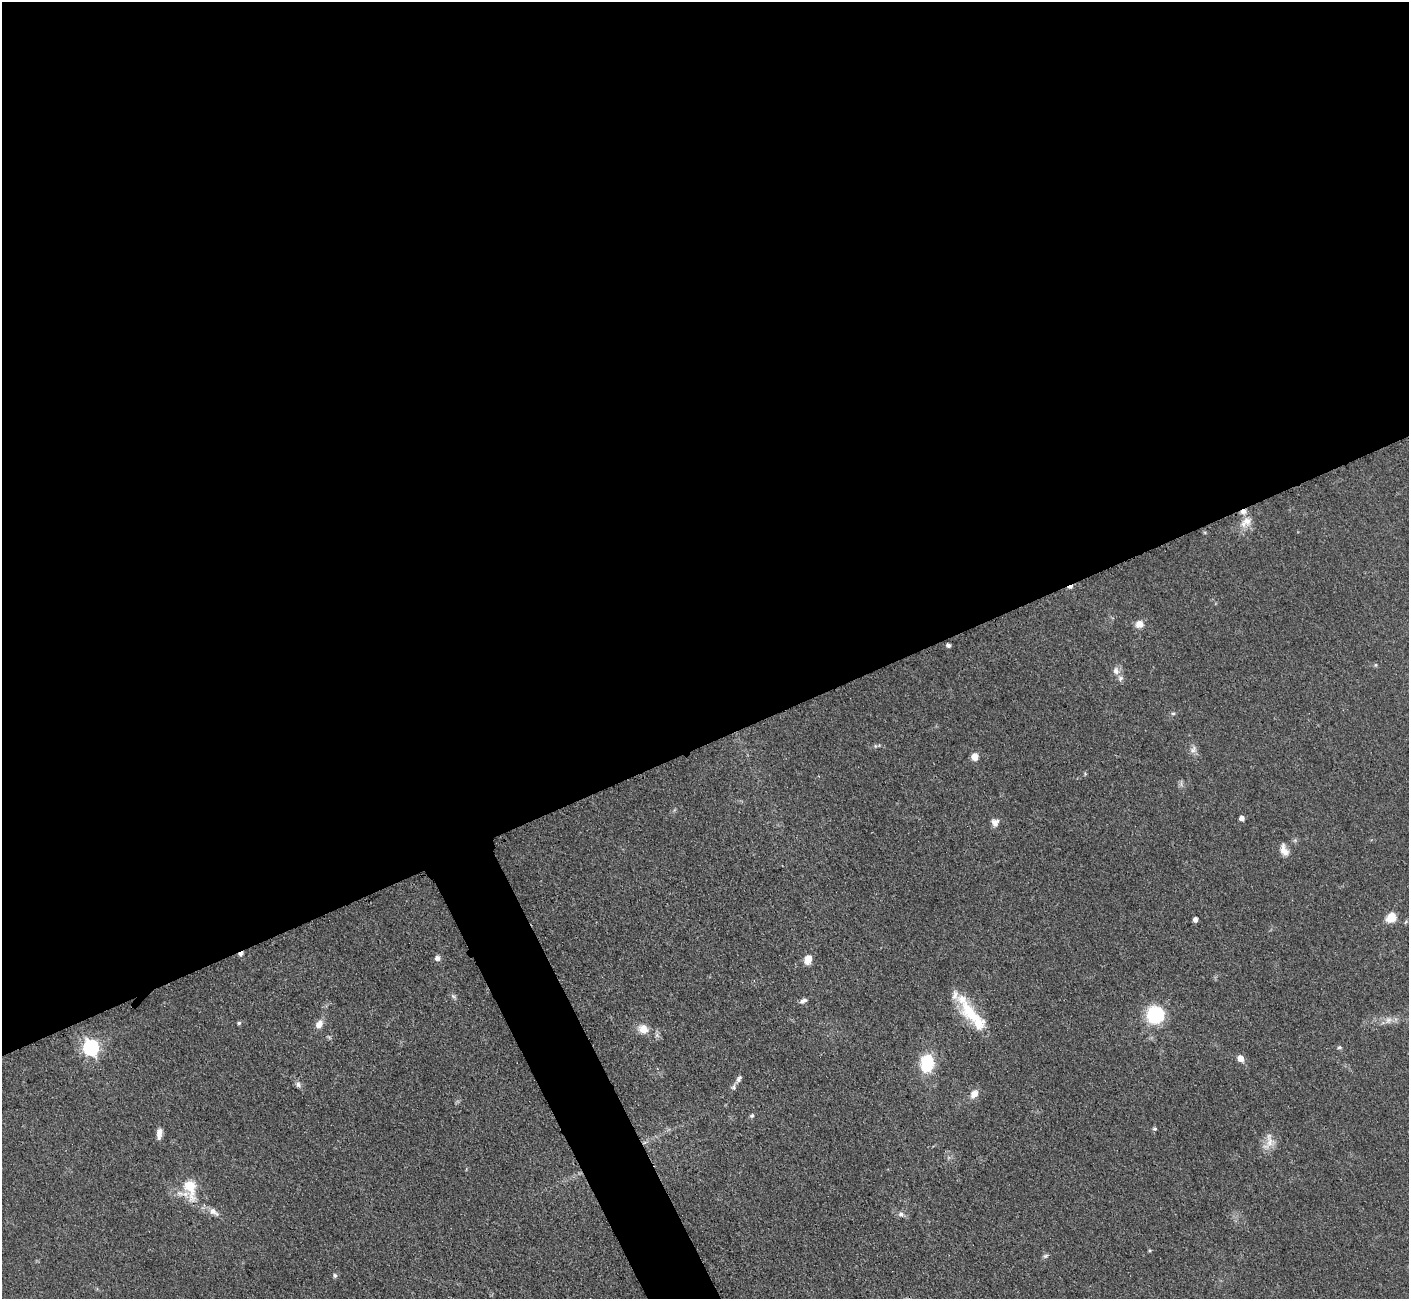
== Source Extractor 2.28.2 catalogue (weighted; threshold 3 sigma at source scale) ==
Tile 2 of 4 x 4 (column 2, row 1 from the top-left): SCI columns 1424-2830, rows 4190-5486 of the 5660 x 5649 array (HDU 1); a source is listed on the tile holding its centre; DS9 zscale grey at full resolution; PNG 1411 x 1301 px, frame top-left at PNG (2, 2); no overlay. Shown black and unused: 59% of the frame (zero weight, under 3 of 4 exposures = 2% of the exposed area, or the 3 px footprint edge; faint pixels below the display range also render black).
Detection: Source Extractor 2.28.2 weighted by HDU 2 'WHT'; one run over the whole footprint, this tile lists its part. Background 0.0466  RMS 0.0052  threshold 0.0235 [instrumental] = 3 sigma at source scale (4.5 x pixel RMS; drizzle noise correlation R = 1.50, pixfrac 1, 0.05/0.05 arcsec/px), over >= 5 px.
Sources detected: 43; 2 cosmic-ray / hot-pixel residue — not listed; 2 inside a brighter listed object's ellipse — not listed separately; the other 39 listed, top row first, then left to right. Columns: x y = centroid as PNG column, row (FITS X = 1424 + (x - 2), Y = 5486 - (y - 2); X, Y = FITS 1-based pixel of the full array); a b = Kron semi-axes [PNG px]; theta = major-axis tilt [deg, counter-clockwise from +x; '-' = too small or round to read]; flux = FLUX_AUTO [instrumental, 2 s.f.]
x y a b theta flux
1246 522 18 11 40 6.3
1139 624 11 10 - 3.6
948 645 5 4 - 1.1
1116 671 10 8 -76 3.1
1173 713 6 4 0 0.74
1193 750 10 6 71 2.2
975 757 7 7 - 4.3
1242 818 4 4 - 2.8
995 823 10 9 - 2.7
1284 850 15 8 -69 4.2
1391 917 13 10 54 6.2
1195 919 4 4 - 2.3
437 958 7 6 - 2
808 959 10 7 68 5.7
453 996 7 4 -19 0.97
803 1001 9 6 23 1.8
971 1014 50 13 -52 23
1155 1015 13 13 - 40
1388 1020 9 7 16 2.6
239 1023 5 4 - 0.92
319 1024 10 7 56 3.8
643 1029 10 9 - 6.1
1339 1047 6 5 - 0.79
91 1048 7 6 - 130
1241 1058 7 6 - 4.1
927 1063 15 11 85 26
739 1079 10 6 61 1.9
298 1085 8 7 - 1.6
974 1094 11 8 48 4.1
752 1116 7 5 48 0.95
1155 1129 5 4 - 0.91
159 1133 13 6 82 3.2
1269 1141 26 12 76 6
190 1186 10 6 -77 29
214 1212 15 7 -35 3.6
901 1214 8 7 - 1.8
1150 1250 4 4 - 0.6
1046 1256 8 5 20 0.97
335 1275 6 5 - 0.96